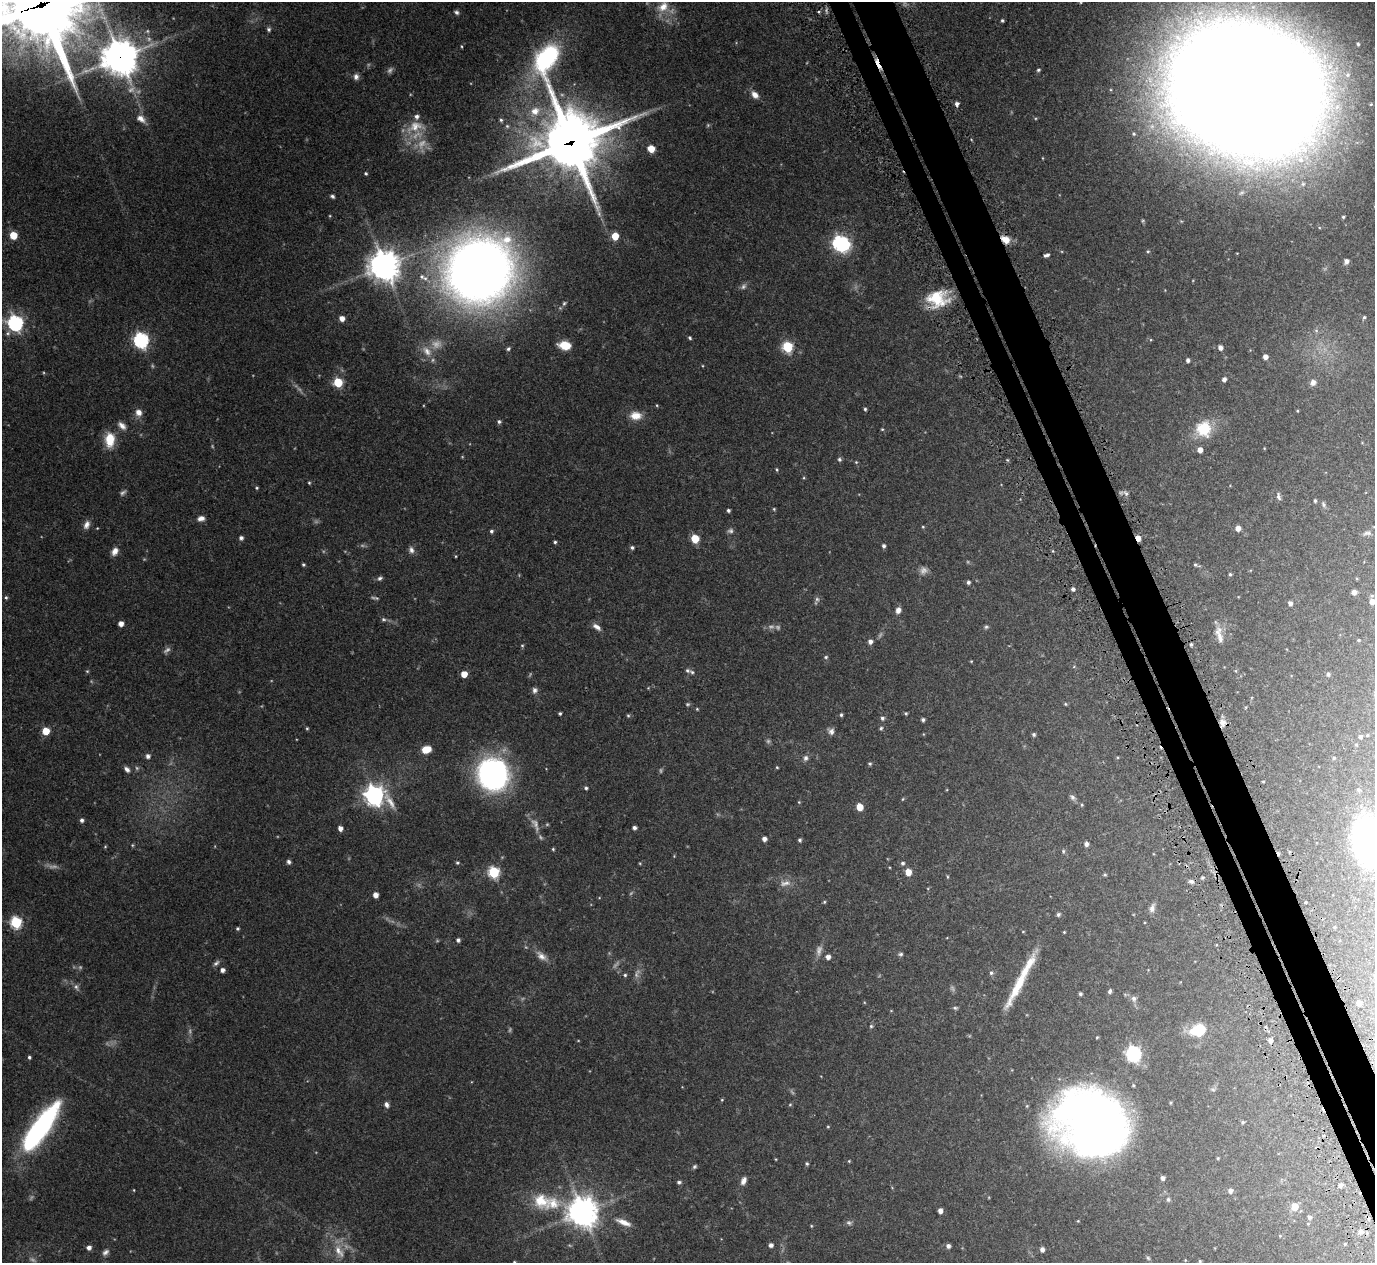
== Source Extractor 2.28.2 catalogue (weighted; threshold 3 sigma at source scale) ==
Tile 6 of 4 x 4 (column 2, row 2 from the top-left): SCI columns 1424-2796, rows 2710-3970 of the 5575 x 5551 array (HDU 1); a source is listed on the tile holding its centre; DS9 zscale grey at full resolution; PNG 1377 x 1265 px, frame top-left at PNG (2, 2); no overlay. Shown black and unused: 4% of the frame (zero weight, under 3 of 5 exposures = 4% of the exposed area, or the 3 px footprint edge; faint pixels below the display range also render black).
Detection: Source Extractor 2.28.2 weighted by HDU 2 'WHT'; one run over the whole footprint, this tile lists its part. Background 0.0876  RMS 0.0034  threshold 0.0154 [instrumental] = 3 sigma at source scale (4.5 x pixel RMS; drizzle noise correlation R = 1.50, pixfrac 1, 0.05/0.05 arcsec/px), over >= 5 px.
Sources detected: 281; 35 too faint to see at this stretch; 1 inside a brighter object's white glare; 3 cosmic-ray / hot-pixel residue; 1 long thin detection or spike segment (spike, bleed or trail) — not listed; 5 inside a brighter listed object's ellipse — not listed separately; the other 236 listed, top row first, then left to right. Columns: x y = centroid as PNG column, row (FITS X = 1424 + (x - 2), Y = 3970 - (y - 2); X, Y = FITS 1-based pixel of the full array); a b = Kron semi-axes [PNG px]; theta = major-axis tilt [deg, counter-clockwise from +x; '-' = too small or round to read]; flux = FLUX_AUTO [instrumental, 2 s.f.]
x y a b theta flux
41 4 35 29 11 3600
663 7 16 11 37 4.7
456 12 6 5 - 0.72
1002 20 4 4 - 0.5
269 29 6 5 - 0.72
1358 44 7 6 - 1
461 46 5 3 - 0.33
120 57 12 11 - 670
546 59 52 29 77 43
1038 70 5 4 - 0.56
1348 75 9 8 - 2.2
356 77 8 7 - 1.3
1247 89 89 68 -18 3500
755 95 9 6 -47 2.3
957 104 5 5 - 1.1
535 111 14 11 30 4.6
141 119 12 8 -35 2.3
501 120 5 4 - 0.58
415 126 26 14 15 7.3
571 142 24 22 22 1700
651 149 6 5 - 4.8
366 174 4 4 - 0.52
332 196 5 4 - 0.72
1343 217 4 4 - 0.48
13 235 5 5 - 9.6
615 236 5 5 - 7
1005 239 11 8 -34 3.5
840 243 7 6 - 75
1148 251 5 4 - 0.44
1046 255 6 3 16 0.95
1346 261 5 5 - 1.3
384 266 11 10 - 410
479 271 59 55 36 330
937 299 24 19 -2 12
564 303 7 5 72 0.61
1364 317 4 4 - 0.51
342 318 5 5 - 2.1
15 323 7 6 - 91
690 338 5 4 - 0.48
141 340 7 6 - 78
565 345 11 7 -9 6.2
787 347 6 6 - 27
1220 348 5 4 - 1.5
508 349 5 4 - 0.67
427 351 17 11 -47 3.8
1265 357 4 4 - 1.8
1188 360 4 4 - 0.95
1224 379 4 4 - 1.1
338 383 5 5 - 17
1313 383 8 7 - 1.3
657 405 5 3 - 0.32
865 409 4 4 - 0.48
1297 411 3 3 - 0.28
139 412 9 8 - 2.2
636 416 15 11 -1 4.1
499 422 5 5 - 0.73
122 426 12 7 -43 1.9
882 429 4 4 - 0.34
1204 429 19 18 - 9.8
110 440 18 11 -90 7
1200 450 5 4 - 2.1
839 459 5 5 - 0.71
856 462 5 4 - 0.37
777 470 5 3 - 0.39
309 483 4 4 - 0.35
257 488 4 3 - 0.39
1126 493 7 5 -66 0.89
1278 496 10 5 -78 1.1
1315 501 4 3 - 0.53
1323 504 7 6 - 0.78
774 509 4 4 - 0.35
728 510 4 4 - 0.67
201 518 9 6 11 1.6
86 525 11 7 64 1.9
923 527 4 4 - 0.34
1238 528 5 5 - 2
491 531 5 4 - 0.67
1367 533 12 6 5 1.1
241 538 4 4 - 1
1138 538 5 4 - 2.4
695 539 5 5 - 11
555 542 4 4 - 0.51
884 546 5 4 - 0.77
632 547 5 4 - 0.66
411 550 9 7 -68 1.3
115 551 9 7 57 2.2
456 556 4 3 - 0.31
303 564 4 3 - 0.51
1195 565 5 4 - 0.42
1230 574 4 4 - 0.49
380 578 7 5 27 0.78
968 582 4 4 - 0.77
1073 589 4 4 - 0.87
1354 592 4 4 - 1.7
6 597 5 4 - 0.51
1372 602 5 5 - 2.2
1290 603 5 4 - 1.3
898 610 7 5 72 1.7
384 619 7 5 -3 0.65
121 624 4 4 - 2.2
597 627 11 6 -36 1.7
986 627 6 5 - 0.57
1220 638 24 8 -79 3.2
1358 640 4 3 - 0.29
870 642 5 5 - 1.3
1191 644 4 3 - 0.48
522 646 5 4 - 0.39
826 657 5 4 - 0.55
971 661 4 3 - 0.29
87 671 5 4 - 0.38
687 671 7 6 - 0.8
464 674 5 5 - 3.9
1328 674 5 5 - 0.71
648 688 4 3 - 0.26
535 690 8 7 - 1.1
1065 704 4 4 - 0.36
697 709 4 4 - 0.33
560 713 3 3 - 0.49
906 713 5 4 - 0.42
841 715 5 4 - 0.52
628 716 5 4 - 0.41
882 718 5 5 - 0.78
923 720 4 4 - 0.74
1223 722 10 8 -61 2.1
307 728 4 3 - 0.39
881 728 4 4 - 0.54
46 731 5 5 - 8
831 731 9 8 - 1.3
1034 735 4 4 - 0.65
1361 736 5 5 - 0.72
426 749 9 6 16 5.1
148 756 5 5 - 1.3
806 758 8 6 67 1.1
1334 758 4 4 - 0.37
870 764 5 5 - 0.49
777 767 3 3 - 0.32
127 769 8 5 -47 1.3
493 775 23 21 -62 120
586 788 4 4 - 0.56
1359 790 5 5 - 0.61
374 795 9 8 - 190
1072 797 9 6 -45 0.93
903 799 4 4 - 0.33
799 802 4 3 - 0.29
1082 805 4 4 - 0.36
860 807 5 5 - 6
82 820 5 4 - 0.87
340 828 5 4 - 1.8
634 828 4 4 - 0.97
764 839 5 4 - 1.4
800 840 4 4 - 0.63
1368 841 39 26 -82 74
1086 844 5 4 - 1.2
132 845 6 4 90 0.35
105 846 4 4 - 0.33
553 849 4 4 - 0.37
1063 851 5 5 - 0.46
674 856 4 4 - 0.25
289 862 5 4 - 0.98
457 863 5 4 - 0.46
903 863 5 5 - 0.73
494 872 6 5 - 34
908 872 5 5 - 4.2
1105 875 5 4 - 0.41
947 877 5 3 - 0.31
1202 878 4 3 - 0.49
1191 881 6 5 - 0.92
785 883 16 8 12 2.4
375 895 5 4 - 2.5
824 902 4 4 - 0.38
1305 902 3 2 - 0.5
1152 908 11 7 72 1.6
1058 914 5 4 - 0.71
16 922 6 6 - 35
1334 927 5 3 - 0.29
237 929 4 4 - 0.51
1023 932 5 3 - 0.23
1064 932 3 3 - 0.28
458 940 4 4 - 0.84
900 954 7 5 1 0.67
541 956 16 9 -41 2.5
828 957 5 5 - 1.6
216 963 10 5 41 0.91
222 970 4 4 - 1.4
991 973 5 5 - 0.68
625 975 5 4 - 0.49
1018 986 61 10 62 13
1110 991 5 4 - 0.72
1080 994 3 3 - 0.55
1134 999 9 7 -65 1.2
1359 1003 4 4 - 1.6
955 1008 6 4 -2 0.55
871 1026 5 5 - 0.49
1198 1030 19 15 20 9.1
1097 1037 4 3 - 0.28
1270 1041 5 5 - 1.4
1133 1054 7 6 - 83
29 1057 4 3 - 0.64
1213 1090 7 4 -2 0.57
722 1100 4 4 - 0.32
386 1105 7 5 -62 1.2
790 1105 4 4 - 0.37
1243 1122 4 4 - 0.44
1091 1124 62 52 -35 300
828 1127 4 3 - 0.32
40 1128 58 16 55 57
1218 1158 4 4 - 0.31
849 1161 4 3 - 0.3
807 1164 4 4 - 0.53
694 1167 6 5 - 0.56
1162 1178 4 3 - 1
743 1181 10 6 67 1.7
679 1182 5 4 - 0.7
1340 1185 4 4 - 1
134 1190 4 2 - 0.23
1230 1191 5 5 - 1.2
1168 1199 6 4 -76 0.59
541 1201 28 20 -38 11
1295 1207 6 6 - 4.9
940 1211 4 4 - 1.8
582 1212 10 10 - 450
1309 1217 5 5 - 0.84
849 1223 8 6 -2 0.86
811 1226 4 4 - 0.29
1361 1232 6 5 - 1.4
1280 1236 5 3 - 0.28
1345 1244 5 3 - 0.33
771 1245 4 4 - 1.3
948 1246 4 4 - 1.2
89 1248 5 5 - 1.4
1042 1249 5 4 - 1.4
339 1251 21 9 -56 4.4
105 1252 10 6 43 1.2
1148 1258 7 4 -45 0.53
1200 1261 4 4 - 0.41
514 1262 4 3 - 0.33
Overlapping masked pixels (flux is a lower limit): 8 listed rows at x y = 41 4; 120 57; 1247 89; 571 142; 1005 239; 937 299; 1138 538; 1223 722
Isophote crosses this tile's border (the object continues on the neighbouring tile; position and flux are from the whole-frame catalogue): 6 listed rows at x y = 41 4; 1247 89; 15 323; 1372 602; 1368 841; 514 1262